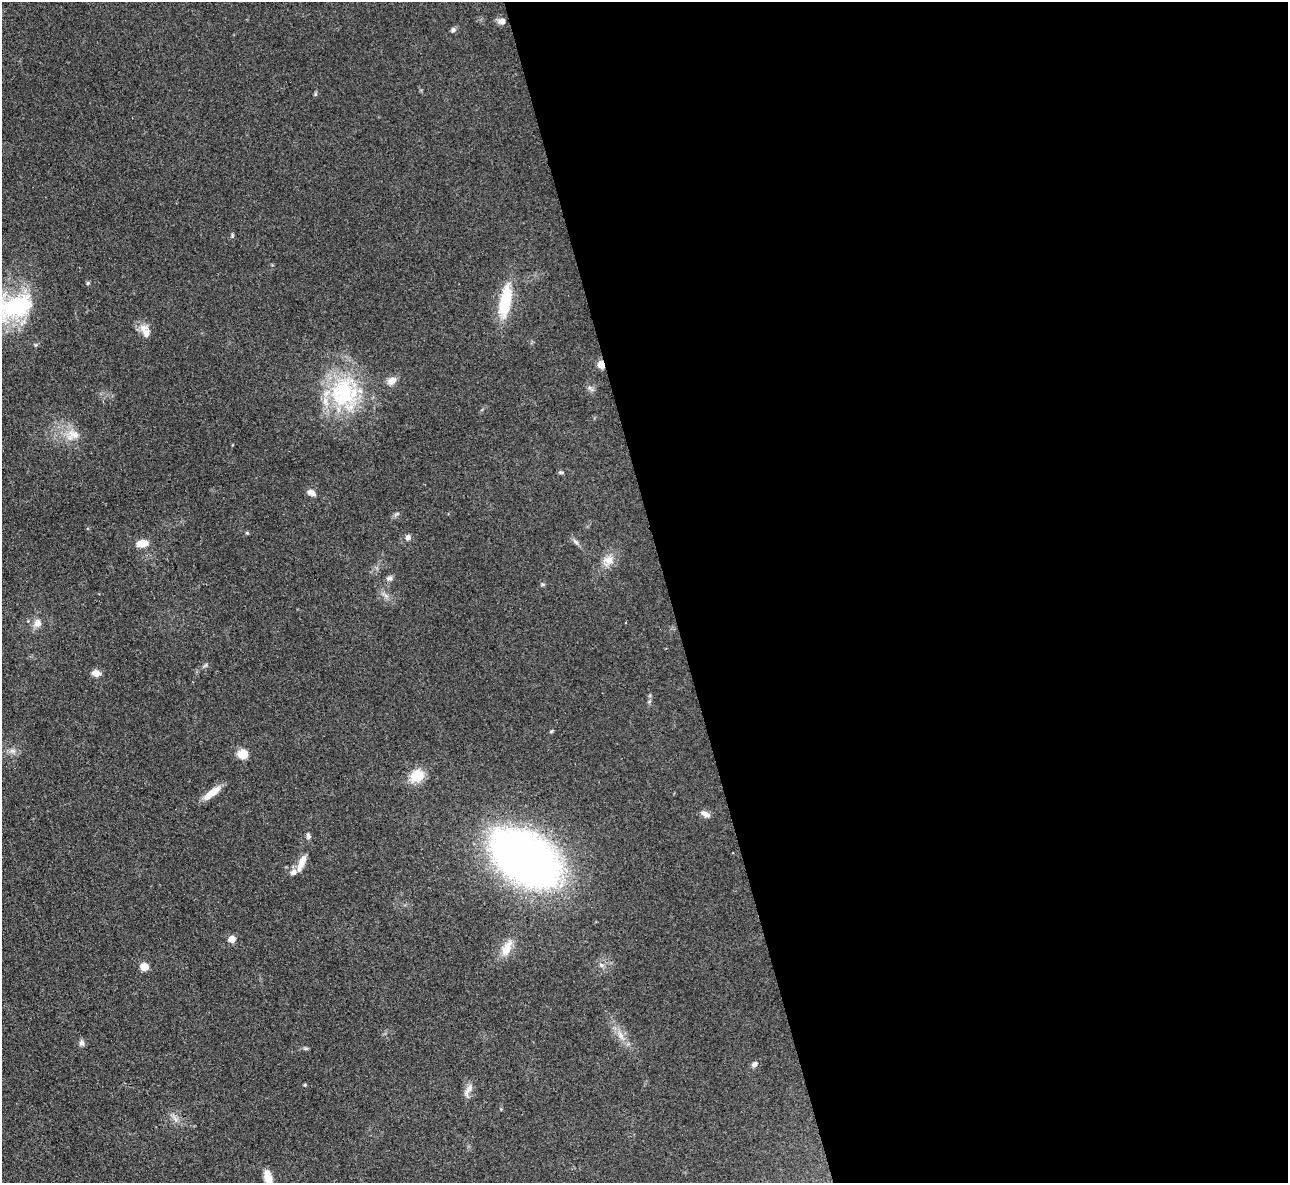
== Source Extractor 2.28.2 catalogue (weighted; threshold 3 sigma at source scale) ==
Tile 8 of 4 x 4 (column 4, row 2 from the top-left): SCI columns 3867-5152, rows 2632-3812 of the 5162 x 5140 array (HDU 1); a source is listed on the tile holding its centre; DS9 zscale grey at full resolution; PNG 1290 x 1185 px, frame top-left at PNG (2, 2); no overlay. Shown black and unused: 48% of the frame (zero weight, under 3 of 4 exposures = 2% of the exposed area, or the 3 px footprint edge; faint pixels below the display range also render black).
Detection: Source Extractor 2.28.2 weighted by HDU 2 'WHT'; one run over the whole footprint, this tile lists its part. Background 0.0792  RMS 0.0058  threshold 0.0262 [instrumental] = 3 sigma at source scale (4.5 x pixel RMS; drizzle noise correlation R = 1.50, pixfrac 1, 0.05/0.05 arcsec/px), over >= 5 px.
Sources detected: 45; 2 inside a brighter listed object's ellipse — not listed separately; the other 43 listed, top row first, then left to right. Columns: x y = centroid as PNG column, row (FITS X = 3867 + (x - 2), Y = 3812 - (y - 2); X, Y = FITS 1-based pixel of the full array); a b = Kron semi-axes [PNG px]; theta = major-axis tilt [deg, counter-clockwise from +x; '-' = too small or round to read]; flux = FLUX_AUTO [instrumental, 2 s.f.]
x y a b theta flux
502 21 11 8 0 2.9
453 30 7 6 - 1.5
232 235 7 3 82 0.8
88 283 5 4 - 0.76
505 301 37 13 81 26
16 307 48 28 24 50
145 331 21 10 -69 5.7
601 364 5 4 - 18
392 380 11 8 19 4.3
590 388 11 4 -40 1.6
344 392 43 40 78 58
73 435 20 13 13 8.4
561 472 6 4 -8 0.92
311 493 12 7 -27 2.8
397 514 7 4 18 0.93
247 533 5 4 - 0.66
408 538 6 5 - 2.4
576 542 11 4 -40 1.8
142 543 11 7 7 8.2
608 560 16 11 1 5.8
389 578 9 6 14 1.7
38 623 10 9 - 4.1
96 673 10 7 -10 4
649 702 6 4 20 0.72
551 731 5 4 - 0.69
12 751 9 4 -8 2
243 754 11 10 - 7.2
417 776 15 13 23 14
212 793 24 7 37 7.5
705 814 12 6 -30 2.9
308 836 7 5 -83 1.5
525 858 76 47 -34 290
302 863 23 7 68 6.7
232 939 5 5 - 9.1
507 948 23 10 65 8.2
601 965 7 6 - 1.6
144 967 8 7 - 5.8
621 1035 13 6 -56 4
81 1043 8 7 - 1.8
755 1064 7 6 - 2.2
468 1090 21 7 59 3.7
176 1120 9 4 -71 1.8
268 1178 18 8 -75 8.4
Overlapping masked pixels (flux is a lower limit): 1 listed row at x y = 601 364
Isophote crosses this tile's border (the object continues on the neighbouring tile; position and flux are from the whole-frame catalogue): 2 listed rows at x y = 16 307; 268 1178